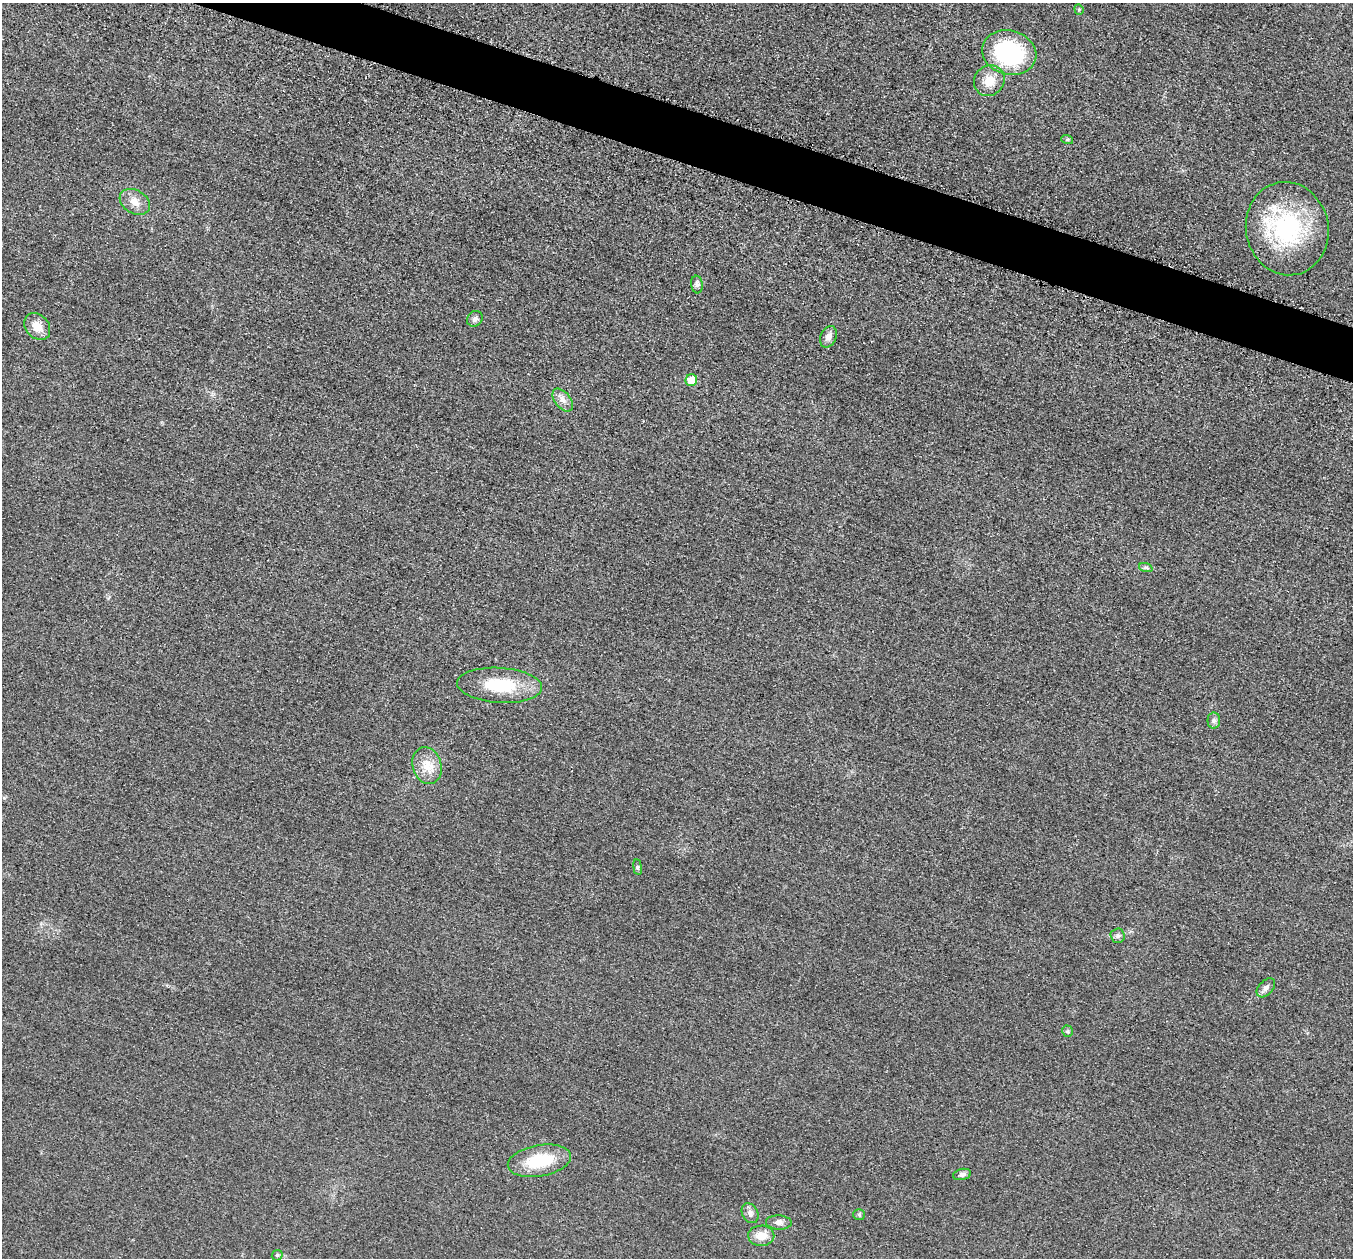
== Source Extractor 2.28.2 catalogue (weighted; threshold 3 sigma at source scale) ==
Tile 11 of 4 x 4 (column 3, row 3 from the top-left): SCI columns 2736-4086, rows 1453-2708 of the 5458 x 5501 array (HDU 1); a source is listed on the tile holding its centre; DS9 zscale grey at full resolution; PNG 1355 x 1260 px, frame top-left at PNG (2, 3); each listed source drawn as its Kron ellipse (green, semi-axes under 4 px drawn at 4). Shown black and unused: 3% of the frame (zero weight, under 3 of 5 exposures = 4% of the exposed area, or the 3 px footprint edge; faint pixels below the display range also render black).
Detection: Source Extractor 2.28.2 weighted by HDU 2 'WHT'; one run over the whole footprint, this tile lists its part. Background 0.0197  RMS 0.0051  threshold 0.0228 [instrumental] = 3 sigma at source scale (4.5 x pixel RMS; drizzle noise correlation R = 1.50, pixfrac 1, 0.05/0.05 arcsec/px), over >= 5 px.
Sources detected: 27; all 27 listed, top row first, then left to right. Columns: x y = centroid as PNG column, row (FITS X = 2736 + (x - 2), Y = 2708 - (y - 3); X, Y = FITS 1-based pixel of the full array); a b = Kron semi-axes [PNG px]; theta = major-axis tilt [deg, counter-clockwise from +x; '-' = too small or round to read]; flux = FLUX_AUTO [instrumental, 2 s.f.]
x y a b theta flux
1079 9 5 4 - 0.68
1009 53 27 22 -13 57
989 81 16 14 46 7.6
1067 139 6 4 -18 0.69
135 202 16 11 -31 4.9
1287 229 47 41 -78 59
697 285 9 5 -84 1.4
475 319 8 7 - 1.8
37 326 15 11 -48 6.3
828 337 11 8 66 2.8
691 380 6 5 - 9.7
563 400 13 7 -51 3.2
1146 568 7 4 -19 0.95
500 685 42 17 -4 23
1214 720 8 6 90 1.5
427 766 19 14 -72 7.7
638 867 8 4 -82 0.86
1118 936 7 7 - 1.4
1266 988 11 7 47 2.1
1067 1031 5 5 - 0.85
539 1161 32 15 10 22
962 1174 9 5 12 1.6
750 1213 10 7 -62 2.2
859 1215 6 5 - 0.9
779 1222 13 7 -2 2.3
761 1236 13 10 1 6.4
277 1255 6 5 - 0.81